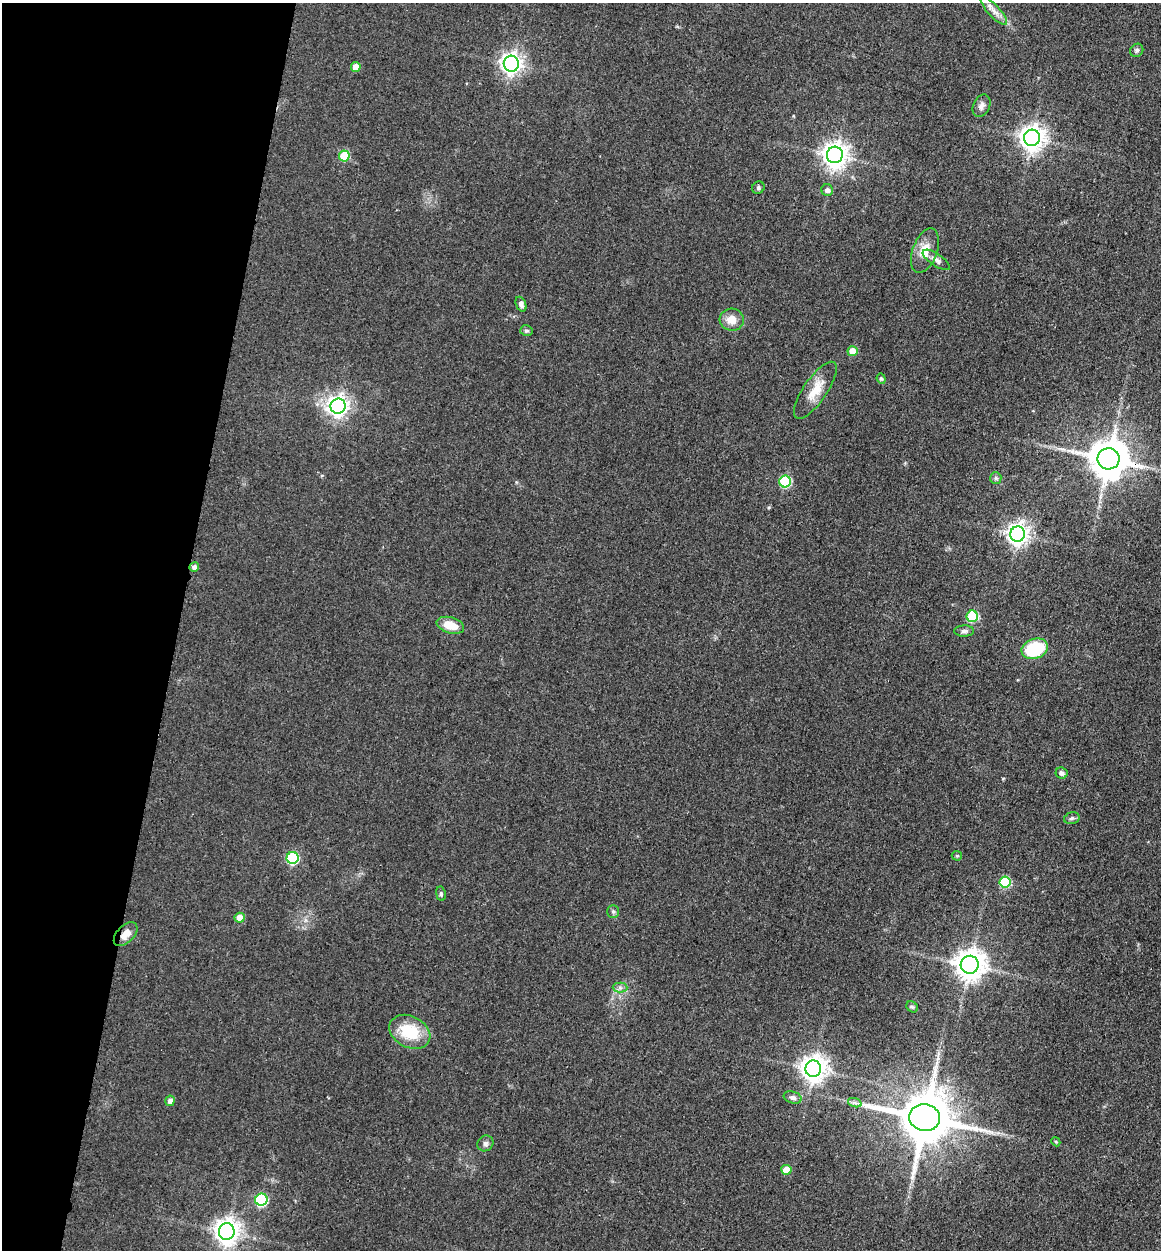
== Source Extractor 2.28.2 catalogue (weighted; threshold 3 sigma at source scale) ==
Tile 9 of 4 x 4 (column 1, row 3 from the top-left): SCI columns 259-1417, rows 1268-2515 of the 5198 x 5223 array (HDU 1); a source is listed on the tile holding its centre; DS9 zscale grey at full resolution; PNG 1163 x 1252 px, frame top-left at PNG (2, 3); each listed source drawn as its Kron ellipse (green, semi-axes under 4 px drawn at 4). Shown black and unused: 15% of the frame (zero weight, under 3 of 4 exposures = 3% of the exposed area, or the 3 px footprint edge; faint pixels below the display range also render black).
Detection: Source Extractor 2.28.2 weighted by HDU 2 'WHT'; one run over the whole footprint, this tile lists its part. Background 0.0721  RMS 0.0069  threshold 0.0309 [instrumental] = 3 sigma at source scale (4.5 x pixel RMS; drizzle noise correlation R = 1.50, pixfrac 1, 0.05/0.05 arcsec/px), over >= 5 px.
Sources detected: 52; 1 long thin detection or spike segment (spike, bleed or trail) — neither listed nor drawn; the other 51 listed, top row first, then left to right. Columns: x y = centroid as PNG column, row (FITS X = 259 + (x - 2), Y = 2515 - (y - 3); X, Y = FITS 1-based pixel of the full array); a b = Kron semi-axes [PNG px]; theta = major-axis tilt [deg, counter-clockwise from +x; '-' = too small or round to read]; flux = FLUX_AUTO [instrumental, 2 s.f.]
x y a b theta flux
994 11 18 6 -47 4.8
1137 50 7 6 - 1.6
511 64 8 7 - 380
356 67 5 4 - 7.3
981 106 12 8 63 3.4
1032 138 8 8 - 640
835 155 8 8 - 650
344 156 5 5 - 29
758 188 6 6 - 1.4
827 190 6 5 - 2.6
925 251 23 12 70 11
936 260 16 6 -34 3.5
521 304 8 5 -68 2.4
732 320 12 11 - 7.7
526 331 6 5 - 1.3
853 351 5 5 - 10
881 379 5 4 - 0.94
815 390 33 11 56 13
338 406 7 7 - 400
1108 459 11 10 - 2100
996 478 6 5 - 1.3
785 482 6 6 - 52
1018 534 7 7 - 440
194 567 5 5 - 2.8
972 616 6 5 - 46
450 625 14 8 -17 12
964 631 10 5 1 2.2
1035 649 13 10 19 37
1061 773 6 5 - 2.3
1072 818 8 5 16 1.7
957 856 5 4 - 0.87
293 858 6 6 - 61
1005 882 5 5 - 47
441 894 7 4 -81 1.3
613 911 6 5 - 1.4
240 918 5 5 - 8.6
126 934 14 8 46 6.8
970 965 9 9 - 990
620 987 7 5 -1 1.7
912 1007 6 5 - 1.2
410 1032 21 15 -28 28
813 1069 8 8 - 660
793 1097 9 6 -17 2.7
170 1101 5 5 - 3.5
855 1103 7 4 -19 1.6
925 1118 15 13 -13 4200
1056 1142 5 3 - 0.72
485 1143 8 7 - 2.1
786 1170 5 5 - 13
261 1200 6 6 - 68
227 1231 8 8 - 640
Overlapping masked pixels (flux is a lower limit): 3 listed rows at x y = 1108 459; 194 567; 126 934